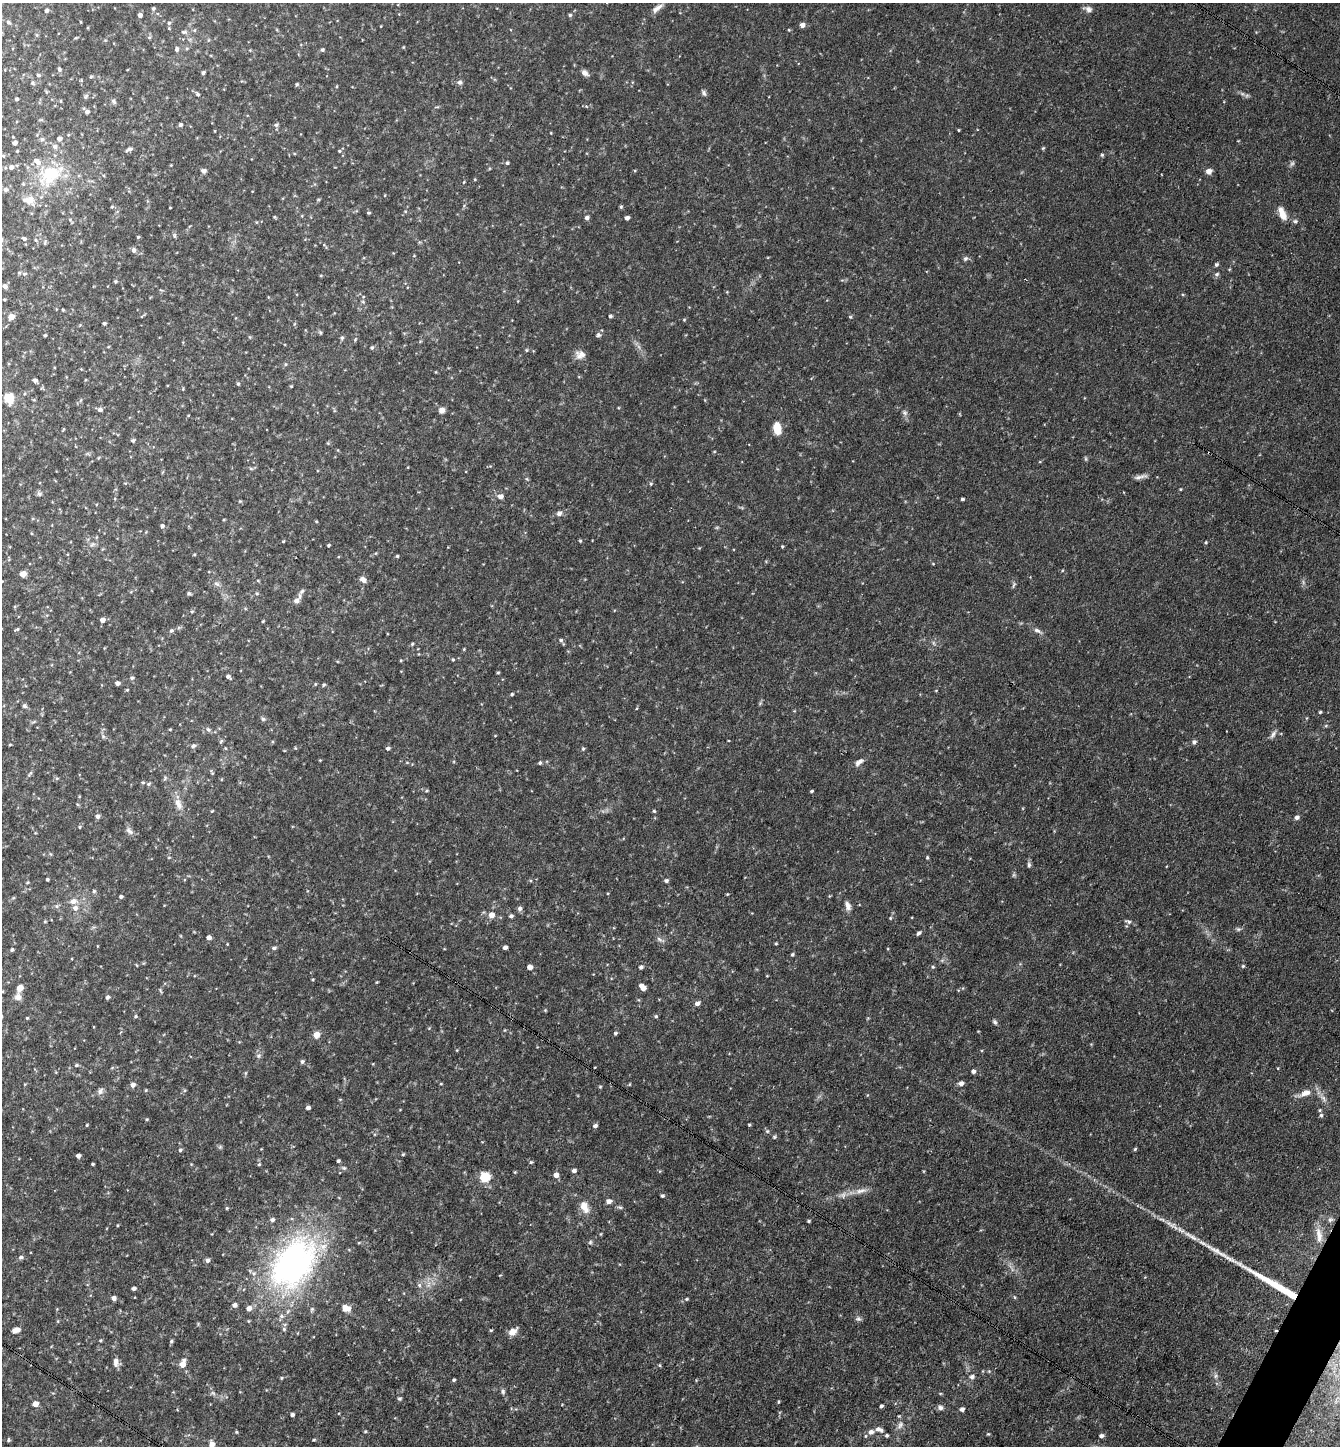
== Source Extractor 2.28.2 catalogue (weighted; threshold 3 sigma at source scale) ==
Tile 6 of 4 x 4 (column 2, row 2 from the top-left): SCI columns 1622-2959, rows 2887-4330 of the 5782 x 5773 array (HDU 1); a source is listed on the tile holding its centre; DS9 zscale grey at full resolution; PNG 1342 x 1448 px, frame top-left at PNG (2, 3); no overlay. Shown black and unused: <1% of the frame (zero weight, under 3 of 4 exposures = <1% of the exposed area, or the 3 px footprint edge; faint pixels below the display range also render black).
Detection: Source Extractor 2.28.2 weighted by HDU 2 'WHT'; one run over the whole footprint, this tile lists its part. Background 0.118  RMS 0.0077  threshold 0.0347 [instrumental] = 3 sigma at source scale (4.5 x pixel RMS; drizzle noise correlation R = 1.50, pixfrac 1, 0.05/0.05 arcsec/px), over >= 5 px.
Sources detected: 323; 1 too faint to see at this stretch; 2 cosmic-ray / hot-pixel residue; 1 long thin detection or spike segment (spike, bleed or trail) — not listed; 6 inside a brighter listed object's ellipse — not listed separately; the other 313 listed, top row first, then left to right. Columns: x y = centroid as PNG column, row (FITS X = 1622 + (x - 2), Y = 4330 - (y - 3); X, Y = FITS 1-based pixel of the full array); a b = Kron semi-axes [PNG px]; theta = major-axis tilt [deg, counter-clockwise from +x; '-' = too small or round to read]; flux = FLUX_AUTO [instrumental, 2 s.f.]
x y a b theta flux
658 7 13 6 40 3.7
153 9 5 4 - 1.2
1088 9 12 7 -19 3.2
46 11 4 4 - 2
140 15 4 4 - 3
570 15 5 4 - 1.2
8 22 5 5 - 1.6
81 22 4 3 - 0.55
169 23 5 5 - 1.1
802 25 5 5 - 3.6
184 32 9 5 1 1.8
149 37 5 3 - 0.91
75 38 5 3 - 0.72
177 49 6 5 - 1.6
322 50 5 4 - 1.3
59 69 5 4 - 1.5
203 73 4 3 - 1.6
585 73 9 6 -41 3.3
38 75 6 4 -16 1.1
91 77 5 4 - 0.93
460 82 7 6 - 1.9
32 83 5 5 - 1.2
297 84 4 3 - 1.1
704 93 9 5 -62 1.7
197 94 6 4 -43 1.5
86 97 7 5 57 1.4
17 99 3 3 - 1.5
61 101 4 3 - 0.7
114 101 9 5 -50 1.5
87 112 5 5 - 2.4
180 125 4 4 - 1.9
276 125 6 6 - 1.4
958 130 3 3 - 0.65
551 133 4 2 - 0.55
42 139 6 5 - 1.4
59 139 5 5 - 3.2
14 143 4 4 - 2.7
1043 148 5 3 - 0.84
129 149 11 4 30 1.9
17 151 4 3 - 0.64
339 151 4 4 - 0.87
1102 155 5 4 - 1
3 156 4 3 - 0.78
507 163 4 4 - 1.2
11 167 5 5 - 3
204 171 6 5 - 2
1209 171 6 6 - 3.9
50 175 37 26 37 41
475 179 4 3 - 0.68
464 182 4 3 - 0.61
5 189 7 6 - 1.8
112 207 4 4 - 0.85
621 207 5 4 - 1.1
170 208 3 2 - 0.5
369 213 5 3 - 0.89
1282 213 18 7 -67 7.6
275 217 5 3 - 0.71
587 218 5 4 - 2.1
627 218 4 4 - 2.6
1295 221 6 5 - 1.4
174 235 8 3 -72 1.2
138 237 4 4 - 0.91
24 239 5 5 - 1.6
36 240 5 4 - 1
45 242 8 4 79 1.1
134 250 6 5 - 2.3
965 258 7 5 37 1.7
1216 264 5 4 - 1.4
24 274 7 5 2 1.7
1217 274 6 5 - 1.6
115 281 4 4 - 1
5 286 5 5 - 2.7
4 299 4 2 - 0.83
363 302 5 4 - 0.94
63 310 3 3 - 0.75
610 316 4 3 - 1.4
11 317 5 4 - 8.9
850 317 5 4 - 0.82
684 320 5 3 - 0.67
104 323 3 3 - 1.5
45 335 3 3 - 1
598 335 7 6 - 1.7
250 337 5 3 - 0.71
342 338 6 4 68 1.3
372 347 5 4 - 1.2
526 350 4 4 - 0.83
580 355 13 10 -9 5.1
285 364 5 3 - 0.84
81 369 4 4 - 0.54
35 380 5 4 - 2.1
238 384 4 4 - 1
291 386 4 3 - 0.64
9 398 10 9 - 13
100 410 5 5 - 2.4
442 410 6 6 - 3.9
904 413 7 6 - 1.9
777 428 9 6 -83 17
133 440 4 4 - 1.3
251 469 6 4 -1 1.1
1141 477 20 5 13 3.4
651 484 5 3 - 0.76
1180 489 4 3 - 0.66
39 494 7 6 - 1.7
500 496 6 6 - 3.6
962 499 3 3 - 1.2
240 501 4 4 - 0.76
559 513 8 6 18 2.5
316 521 5 3 - 0.62
162 526 5 5 - 1.9
283 541 4 3 - 0.67
580 541 4 4 - 0.79
1206 542 4 3 - 0.83
92 544 7 4 20 1.5
328 545 4 3 - 0.97
782 546 4 3 - 0.84
376 553 5 3 - 0.71
194 554 4 3 - 0.75
397 556 4 4 - 0.95
23 574 5 4 - 8.5
363 579 7 6 - 4.2
217 584 9 5 -27 2.1
1013 585 9 3 69 1.1
302 591 10 5 48 2.1
189 593 5 5 - 1.3
257 594 5 4 - 0.99
297 601 10 7 45 3.3
192 611 5 4 - 0.92
102 620 5 5 - 3.5
263 621 4 3 - 0.66
17 629 5 3 - 0.93
1037 630 11 5 -25 2.7
171 631 5 4 - 1.6
561 640 5 4 - 1.2
412 644 4 4 - 1
453 660 4 3 - 0.79
498 673 4 4 - 0.87
228 676 6 4 -34 1.8
132 678 5 4 - 1.3
117 683 4 4 - 3
324 685 5 4 - 0.99
127 690 4 4 - 0.74
512 694 4 4 - 1.1
24 706 6 6 - 1.5
1320 712 3 3 - 1.1
263 719 6 5 - 1.4
33 722 6 4 18 1
170 729 4 3 - 0.62
208 729 6 5 - 1.5
1273 734 12 5 56 2.6
103 736 6 5 - 1.4
221 741 7 4 54 1.2
1194 742 6 5 - 2
10 745 4 3 - 0.66
193 746 7 5 19 1.7
225 748 5 3 - 0.68
388 748 5 5 - 1.6
583 749 5 4 - 1.1
320 760 4 3 - 0.59
859 762 14 6 39 3.6
540 763 4 4 - 1.2
212 773 7 3 -58 0.92
30 774 11 4 56 1.5
57 778 6 4 18 0.97
165 778 7 4 48 1.2
148 784 6 5 - 1.3
427 791 5 3 - 0.81
812 791 3 3 - 0.98
178 804 18 8 -66 6.5
212 811 4 4 - 0.69
654 811 4 4 - 0.95
97 816 5 5 - 2.4
1297 817 6 5 - 2.3
80 827 5 3 - 0.76
129 831 12 6 -43 2.9
927 857 5 3 - 0.88
169 858 5 3 - 0.71
1029 865 7 5 -78 1.5
47 879 3 3 - 1.1
666 881 5 4 - 1.6
27 883 5 3 - 0.74
94 891 5 5 - 0.99
727 894 4 3 - 0.67
121 897 4 4 - 1.5
73 901 8 7 - 4.8
57 906 6 5 - 1.5
848 906 12 7 -70 3.8
75 908 7 7 - 3.4
520 908 6 5 - 2.2
491 915 6 6 - 5.8
511 916 5 4 - 1.6
890 918 4 4 - 0.81
45 922 5 3 - 0.72
1129 922 8 5 -19 1.9
1238 929 6 5 - 1.3
919 933 6 4 47 1.7
209 937 5 4 - 2.9
659 939 8 4 -45 1.8
776 943 4 3 - 0.73
505 947 4 4 - 2.8
274 948 6 4 24 1.6
12 950 4 4 - 1.2
792 954 4 3 - 1.1
1243 966 4 4 - 0.97
530 967 5 4 - 4.2
641 967 5 5 - 1.8
933 967 5 4 - 0.97
313 979 4 3 - 0.62
377 982 4 3 - 0.64
20 988 6 5 - 8.3
643 988 5 5 - 3.6
160 990 6 3 -72 0.89
18 997 9 9 - 3.7
107 997 5 4 - 1.8
697 1003 6 5 - 3
135 1016 5 4 - 0.96
656 1016 5 5 - 1.2
27 1018 4 4 - 0.67
995 1022 7 5 -54 1.6
616 1033 4 4 - 1.3
316 1035 8 7 - 5.3
258 1056 8 6 45 2
302 1062 5 5 - 1.7
76 1065 5 4 - 1.2
973 1071 5 4 - 2.1
961 1083 5 5 - 2.9
441 1084 5 3 - 0.65
630 1084 5 3 - 0.63
133 1085 6 5 - 3
600 1087 4 4 - 0.8
146 1090 4 4 - 0.73
100 1091 10 7 59 2.8
1305 1093 15 9 19 7
1323 1098 11 5 -54 3.3
340 1099 5 3 - 0.66
308 1108 4 4 - 2.2
1320 1110 4 4 - 0.86
1321 1115 5 4 - 1.3
147 1119 5 4 - 0.84
87 1125 3 3 - 0.77
749 1125 4 3 - 0.84
595 1126 5 4 - 1.8
767 1131 5 5 - 1.2
774 1137 5 4 - 0.99
220 1147 5 5 - 1.2
1135 1149 5 4 - 0.9
180 1150 4 4 - 1.2
403 1154 4 4 - 0.81
78 1156 4 4 - 2.6
338 1161 4 3 - 1.2
531 1162 5 4 - 1
93 1164 3 3 - 0.91
259 1164 5 4 - 0.85
344 1168 6 5 - 1.2
574 1170 5 4 - 2.4
556 1175 5 5 - 4.2
485 1177 6 5 - 54
861 1191 18 6 11 5.6
843 1195 10 6 76 2.8
662 1196 4 4 - 1.3
609 1201 5 5 - 3.8
584 1207 16 10 -67 8.3
227 1208 4 4 - 0.82
272 1220 6 5 - 1.9
1330 1220 7 6 - 1.7
809 1221 3 3 - 0.96
1319 1235 22 8 -81 7.2
359 1242 4 3 - 0.66
590 1242 5 5 - 1.2
21 1257 6 5 - 1.8
208 1260 5 5 - 2.6
293 1263 54 35 54 250
419 1285 6 5 - 1.6
134 1288 4 4 - 2.2
1014 1297 6 3 -70 0.82
113 1298 5 5 - 2.9
686 1299 4 4 - 0.91
234 1305 5 5 - 2.6
249 1308 6 6 - 4.3
347 1308 10 7 -11 6.4
312 1309 7 4 60 1.3
281 1316 6 5 - 1.9
858 1319 7 6 - 1.9
284 1329 5 5 - 1.1
16 1330 8 5 18 4.5
491 1330 5 3 - 0.7
513 1332 12 7 40 5.6
100 1340 4 3 - 0.83
171 1341 5 4 - 1.2
116 1362 11 6 -86 3.9
183 1364 10 6 74 7
972 1377 7 6 - 2.3
282 1378 5 3 - 0.77
454 1380 4 3 - 1.1
503 1391 7 5 -71 1.7
213 1393 8 5 -44 1.7
399 1399 5 5 - 1.3
778 1402 5 3 - 0.72
35 1404 5 5 - 5.6
881 1406 4 3 - 1.6
940 1408 8 6 -5 2.4
962 1409 5 5 - 2.4
292 1415 4 3 - 1.6
900 1425 11 7 56 3.3
879 1429 10 6 -19 3.3
365 1431 4 4 - 0.78
236 1432 4 4 - 0.76
871 1432 7 7 - 3.5
988 1434 5 4 - 0.8
887 1435 5 5 - 1
1101 1436 5 5 - 2.2
8 1440 6 3 -83 0.9
314 1440 4 3 - 0.75
212 1444 7 7 - 4.2
Isophote crosses this tile's border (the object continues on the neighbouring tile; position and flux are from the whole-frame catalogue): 2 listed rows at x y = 8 22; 212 1444